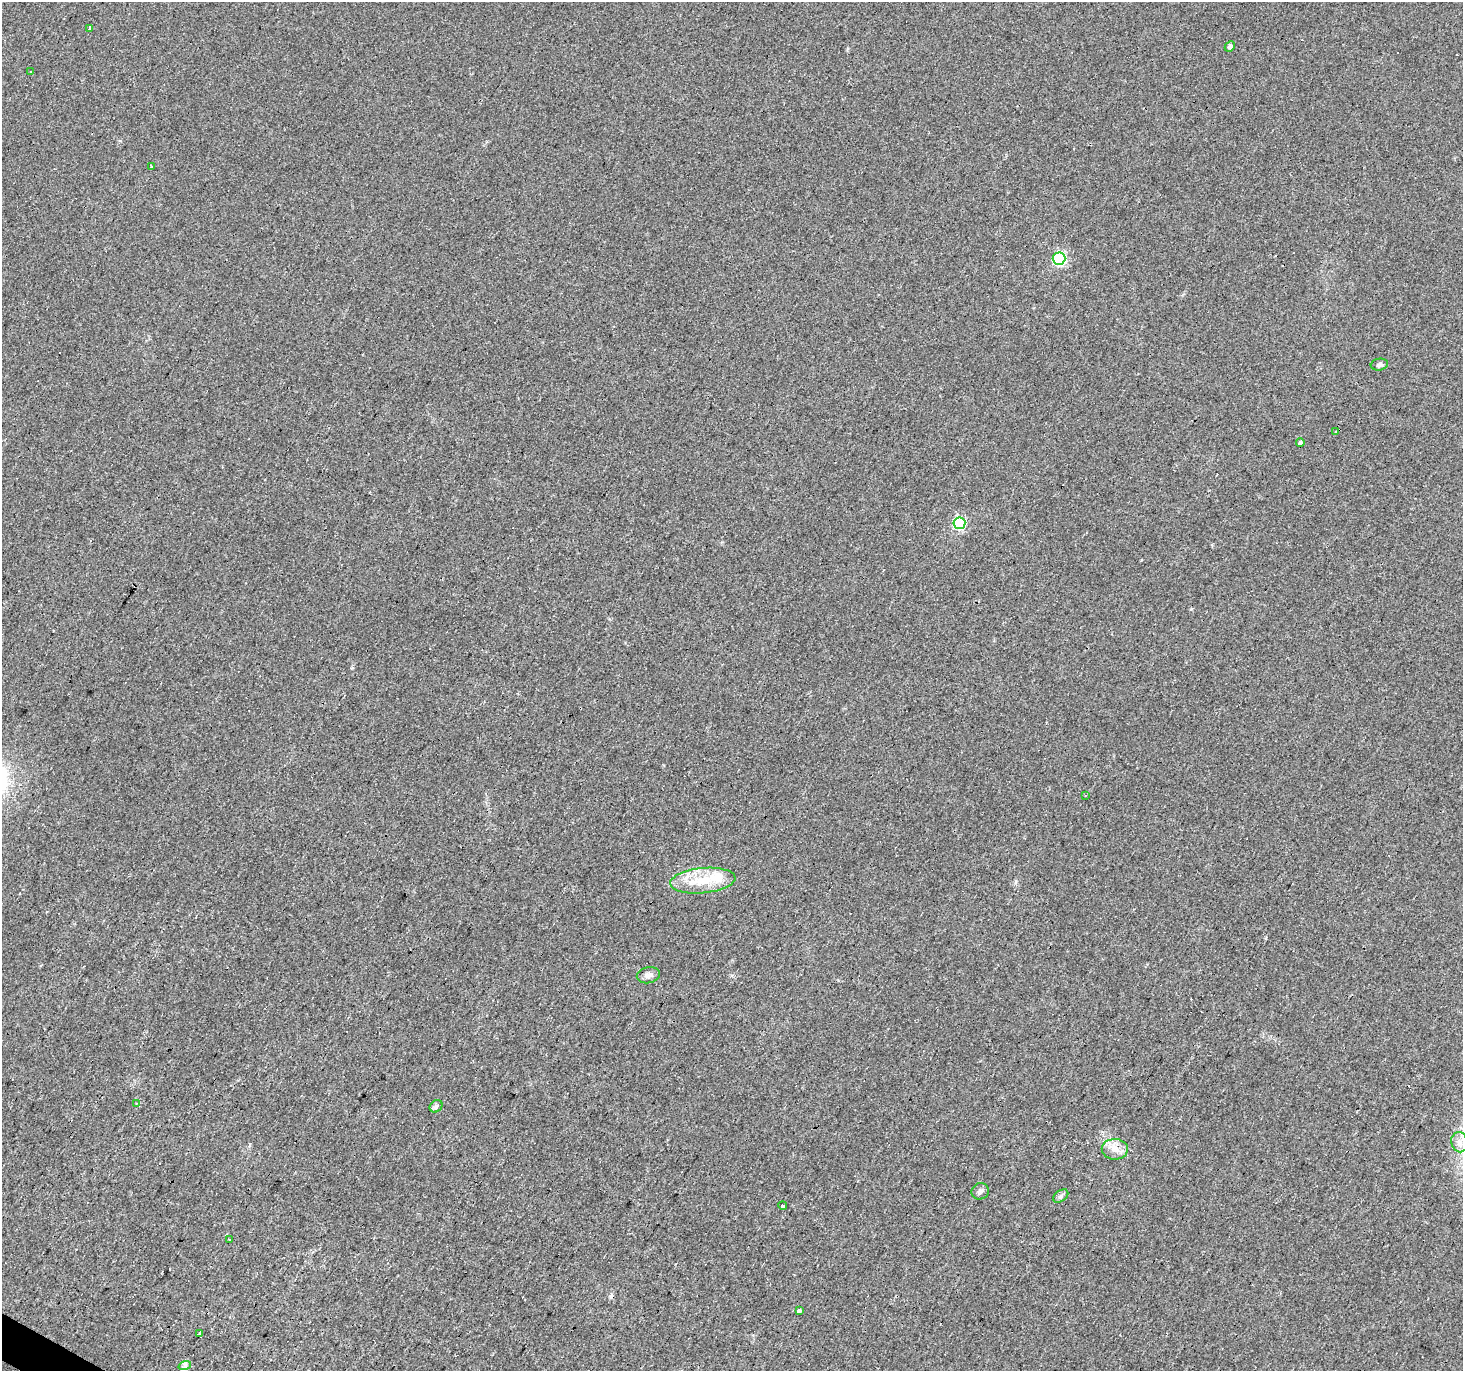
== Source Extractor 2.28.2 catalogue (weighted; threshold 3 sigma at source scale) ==
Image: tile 7 of 4 x 4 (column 3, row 2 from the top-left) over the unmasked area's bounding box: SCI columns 2921-4381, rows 2928-4296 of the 5844 x 5921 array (HDU 1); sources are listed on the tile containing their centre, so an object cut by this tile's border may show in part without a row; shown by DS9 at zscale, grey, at full resolution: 1 PNG px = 1 image px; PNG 1465 x 1373 px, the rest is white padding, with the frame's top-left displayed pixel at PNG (2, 2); every listed detection drawn as its Kron ellipse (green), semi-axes under 4 PNG px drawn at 4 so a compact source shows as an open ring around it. <1% of this frame is shown black and not used: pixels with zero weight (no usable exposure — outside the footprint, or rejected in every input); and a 3 px margin inside the footprint's outer edge (the drizzle kernel's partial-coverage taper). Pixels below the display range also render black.
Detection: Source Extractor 2.28.2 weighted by HDU 2 'WHT'; one run over the whole footprint, this tile lists its part. Background 0.0217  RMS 0.0064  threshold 0.0287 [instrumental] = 3 sigma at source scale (4.5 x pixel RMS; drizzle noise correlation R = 1.50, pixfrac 1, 0.0396/0.0396 arcsec/px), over >= 5 px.
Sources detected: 36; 12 cosmic-ray / hot-pixel residue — neither listed nor drawn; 1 inside a brighter listed object's ellipse — not listed separately; the other 23 listed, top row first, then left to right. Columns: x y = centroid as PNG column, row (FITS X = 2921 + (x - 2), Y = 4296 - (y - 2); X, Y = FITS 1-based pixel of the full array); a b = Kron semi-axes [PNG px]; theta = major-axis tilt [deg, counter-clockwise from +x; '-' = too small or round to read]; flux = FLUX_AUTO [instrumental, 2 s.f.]
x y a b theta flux
89 28 3 3 - 4.3
1230 46 6 4 43 1.4
31 71 3 3 - 3
151 167 3 3 - 10
1059 259 6 6 - 93
1379 365 9 6 9 1.8
1335 432 3 3 - 1.2
1300 443 4 4 - 2.5
959 523 6 6 - 66
1085 796 3 3 - 0.75
703 881 33 12 5 19
648 975 12 8 12 2.8
136 1103 3 3 - 0.62
436 1106 7 5 42 1.6
1459 1142 10 8 -78 4.7
1115 1149 13 10 -2 5.8
980 1191 9 8 - 2
1061 1196 8 5 37 1.6
783 1206 4 3 - 10
229 1240 3 2 - 0.57
799 1311 3 3 - 22
200 1334 3 3 - 130
185 1365 6 4 17 1.8